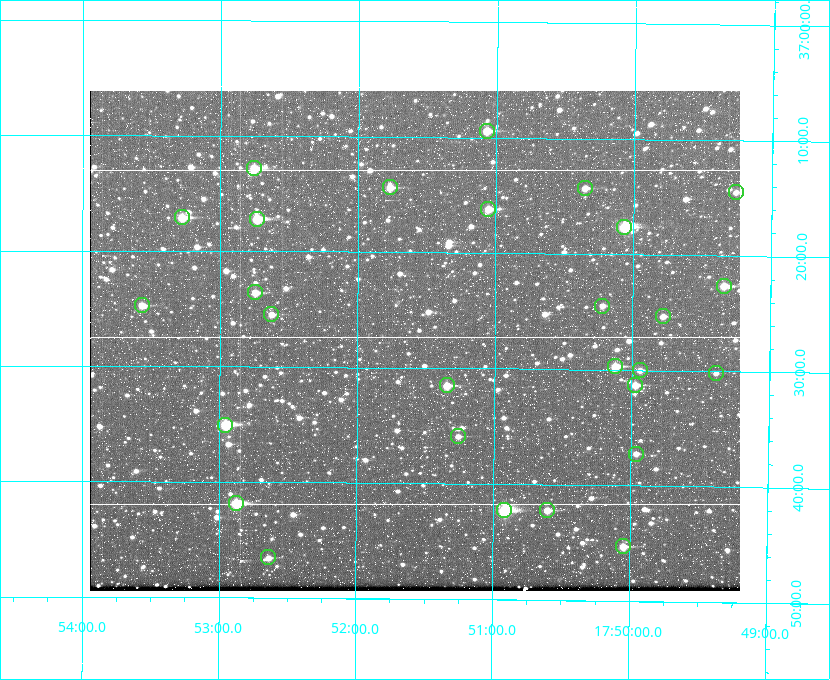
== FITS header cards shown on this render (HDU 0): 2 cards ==
NAXIS1  =                  650
NAXIS2  =                  500

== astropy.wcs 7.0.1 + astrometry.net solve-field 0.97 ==
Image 650 x 500 px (HDU 0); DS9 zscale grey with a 90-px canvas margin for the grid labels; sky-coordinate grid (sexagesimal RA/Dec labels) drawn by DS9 from the SOLVED WCS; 28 Tycho-2 reference stars matched to detected sources circled (green)
Header WCS: none
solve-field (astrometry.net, Tycho-2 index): SOLVED blind (the file carries no WCS)
Solved WCS: RA---TAN-SIP/DEC--TAN-SIP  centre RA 17:51:35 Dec +37:28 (267.90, +37.46 deg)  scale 5.2 arcsec/px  FOV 56.3' x 43.3'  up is +180 deg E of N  parity flipped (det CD > 0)
(file carries no celestial WCS; the grid is the blind solution)
Tycho-2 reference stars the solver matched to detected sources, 28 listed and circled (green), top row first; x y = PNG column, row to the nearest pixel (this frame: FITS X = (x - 90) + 1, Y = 500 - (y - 91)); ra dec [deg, ICRS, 3 dp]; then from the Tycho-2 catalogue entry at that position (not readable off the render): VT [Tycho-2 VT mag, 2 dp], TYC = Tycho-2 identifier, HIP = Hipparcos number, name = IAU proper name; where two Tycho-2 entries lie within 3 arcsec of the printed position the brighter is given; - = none
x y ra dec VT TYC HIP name
487 131 267.768 +37.157 9.98 2620-745-1 - -
254 168 268.189 +37.213 9.71 2620-542-1 - -
390 187 267.943 +37.240 10.39 2620-505-1 - -
585 188 267.589 +37.238 11.09 2619-212-1 - -
736 192 267.316 +37.242 12.03 2619-611-1 - -
488 209 267.764 +37.270 10.17 2620-784-1 - -
182 217 268.319 +37.285 9.88 2620-536-1 - -
257 219 268.183 +37.286 8.98 2620-786-1 87506 -
624 227 267.517 +37.293 8.96 2619-379-1 - -
724 286 267.335 +37.377 10.60 2619-634-1 - -
255 292 268.186 +37.393 10.44 2620-175-1 - -
142 305 268.392 +37.412 10.60 2620-800-1 - -
602 306 267.555 +37.408 11.50 2619-358-1 - -
271 314 268.156 +37.424 11.25 2620-712-1 - -
663 316 267.445 +37.422 11.17 2619-451-1 - -
615 366 267.531 +37.495 10.07 2619-274-1 - -
640 370 267.485 +37.500 11.33 2619-40-1 - -
716 373 267.347 +37.503 12.15 3088-638-1 - -
447 385 267.836 +37.525 9.96 3089-889-1 - -
635 385 267.494 +37.522 10.35 3088-270-1 - -
225 425 268.239 +37.584 8.64 3089-755-1 - -
458 436 267.815 +37.598 11.54 3089-1081-1 - -
636 454 267.491 +37.621 11.40 3088-1284-1 - -
236 503 268.219 +37.697 8.93 3089-671-1 - -
504 510 267.730 +37.705 8.13 3089-1203-1 87349 -
547 510 267.652 +37.703 11.04 3089-693-1 - -
623 546 267.512 +37.755 10.10 3089-2332-1 - -
268 557 268.159 +37.775 11.22 3089-2245-1 - -